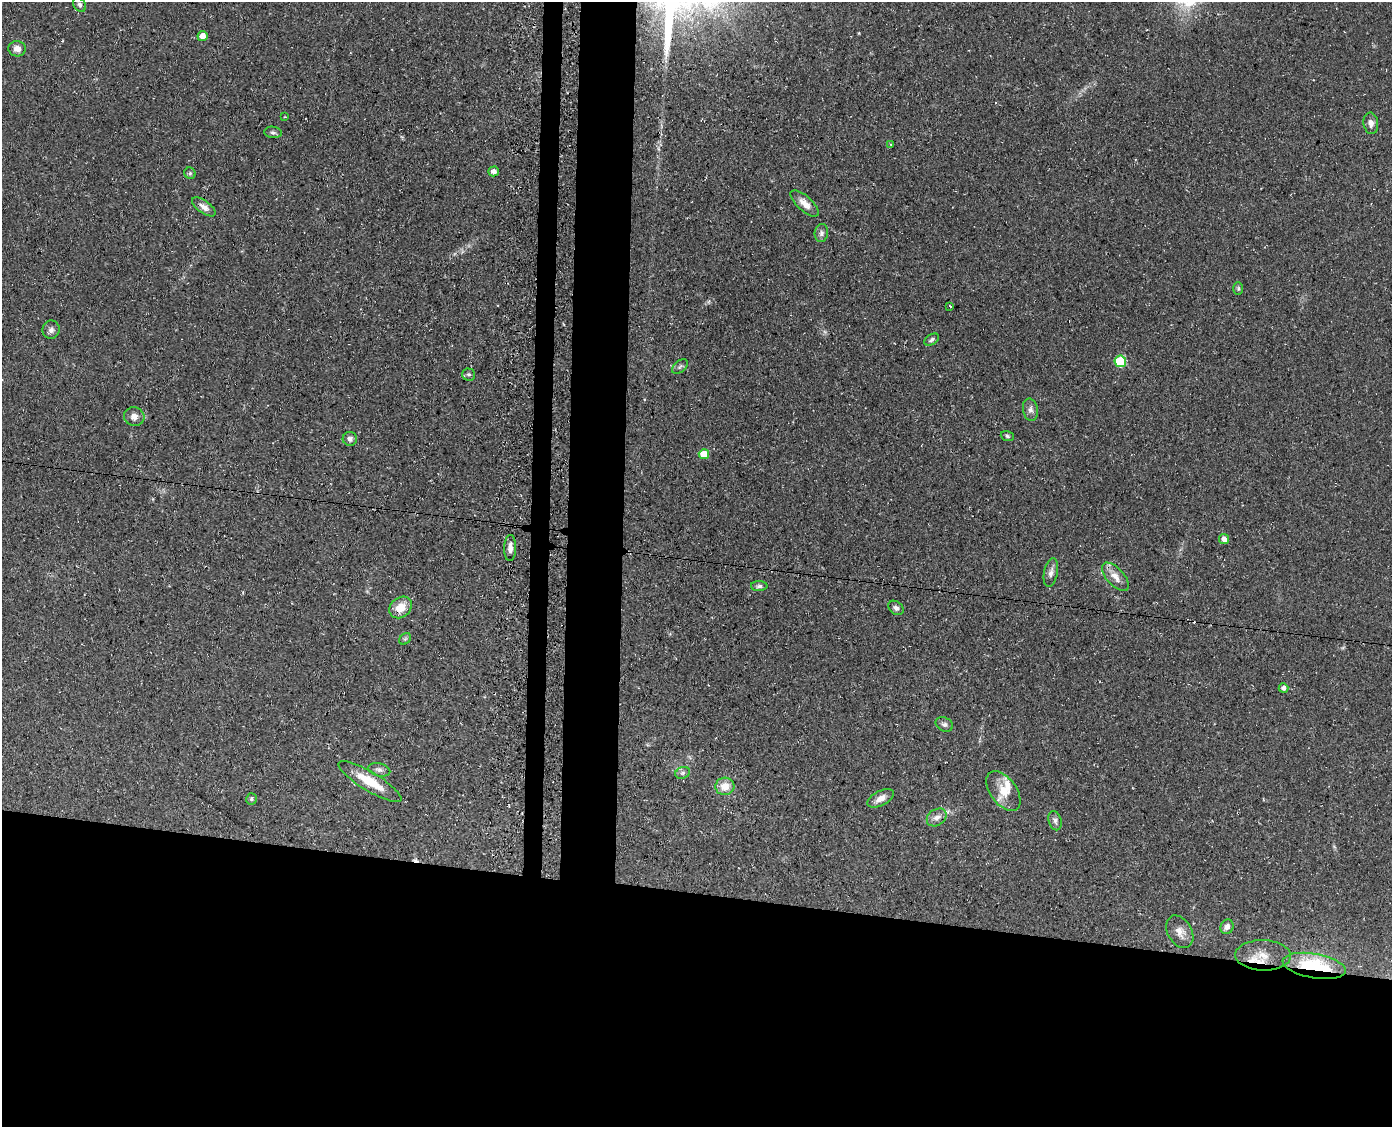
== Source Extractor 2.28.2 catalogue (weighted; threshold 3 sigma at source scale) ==
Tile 11 of 3 x 4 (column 2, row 4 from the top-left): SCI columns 1677-3066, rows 1-1125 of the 4597 x 4502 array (HDU 1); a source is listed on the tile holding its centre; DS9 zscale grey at full resolution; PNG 1394 x 1129 px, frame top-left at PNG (2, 2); each listed source drawn as its Kron ellipse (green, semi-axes under 4 px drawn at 4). Shown black and unused: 25% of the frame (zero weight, under 3 of 4 exposures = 4% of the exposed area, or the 3 px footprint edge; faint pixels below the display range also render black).
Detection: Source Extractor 2.28.2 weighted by HDU 2 'WHT'; one run over the whole footprint, this tile lists its part. Background 0.15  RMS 0.0077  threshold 0.0346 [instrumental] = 3 sigma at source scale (4.5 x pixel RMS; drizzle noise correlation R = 1.50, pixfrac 1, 0.05/0.05 arcsec/px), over >= 5 px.
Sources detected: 52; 2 cosmic-ray / hot-pixel residue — neither listed nor drawn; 3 inside a brighter listed object's ellipse — not listed separately; the other 47 listed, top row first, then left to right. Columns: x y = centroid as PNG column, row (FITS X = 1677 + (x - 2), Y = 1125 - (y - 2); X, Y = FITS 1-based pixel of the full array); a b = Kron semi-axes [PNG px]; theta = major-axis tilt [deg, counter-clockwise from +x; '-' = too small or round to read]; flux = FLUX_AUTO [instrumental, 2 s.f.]
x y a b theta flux
80 5 8 5 -58 1.7
202 36 5 5 - 6.4
17 49 8 7 - 4.8
285 117 3 2 - 0.69
1371 123 11 7 -83 4.1
273 132 9 5 -7 1.8
891 144 3 2 - 1.4
493 171 5 5 - 3.4
190 173 6 5 - 1.5
805 203 17 7 -42 6.9
204 207 14 6 -36 4.4
821 233 9 7 83 2.6
1238 289 6 5 - 1.2
950 306 3 2 - 0.98
51 330 9 8 - 3
932 340 8 5 33 1.7
1120 361 6 5 - 45
680 366 9 5 40 1.8
469 374 6 6 - 1.6
1030 410 11 7 -80 3.4
134 417 10 9 - 4.8
1007 436 7 5 -19 1.3
350 439 7 7 - 2.8
704 454 5 5 - 14
1224 539 5 5 - 4.6
510 548 13 6 88 4.6
1051 573 14 6 79 3.8
1115 577 17 8 -47 7.2
759 586 8 5 0 2.1
401 607 12 9 41 11
896 608 8 6 -38 2.6
405 639 6 5 - 1.4
1283 688 5 5 - 3.2
944 724 9 6 -24 2.3
379 770 11 6 -13 2.8
683 773 7 5 21 2.1
370 781 36 9 -31 20
725 786 9 9 - 10
1003 791 23 13 -54 14
881 798 14 7 27 6
251 799 6 5 - 1.6
937 817 10 8 34 4.4
1055 821 10 6 -74 2.6
1227 927 7 6 - 3.4
1180 932 17 12 -60 7.3
1263 955 28 15 -2 14
1314 966 32 12 -10 50
Overlapping masked pixels (flux is a lower limit): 2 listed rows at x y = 401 607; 1314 966